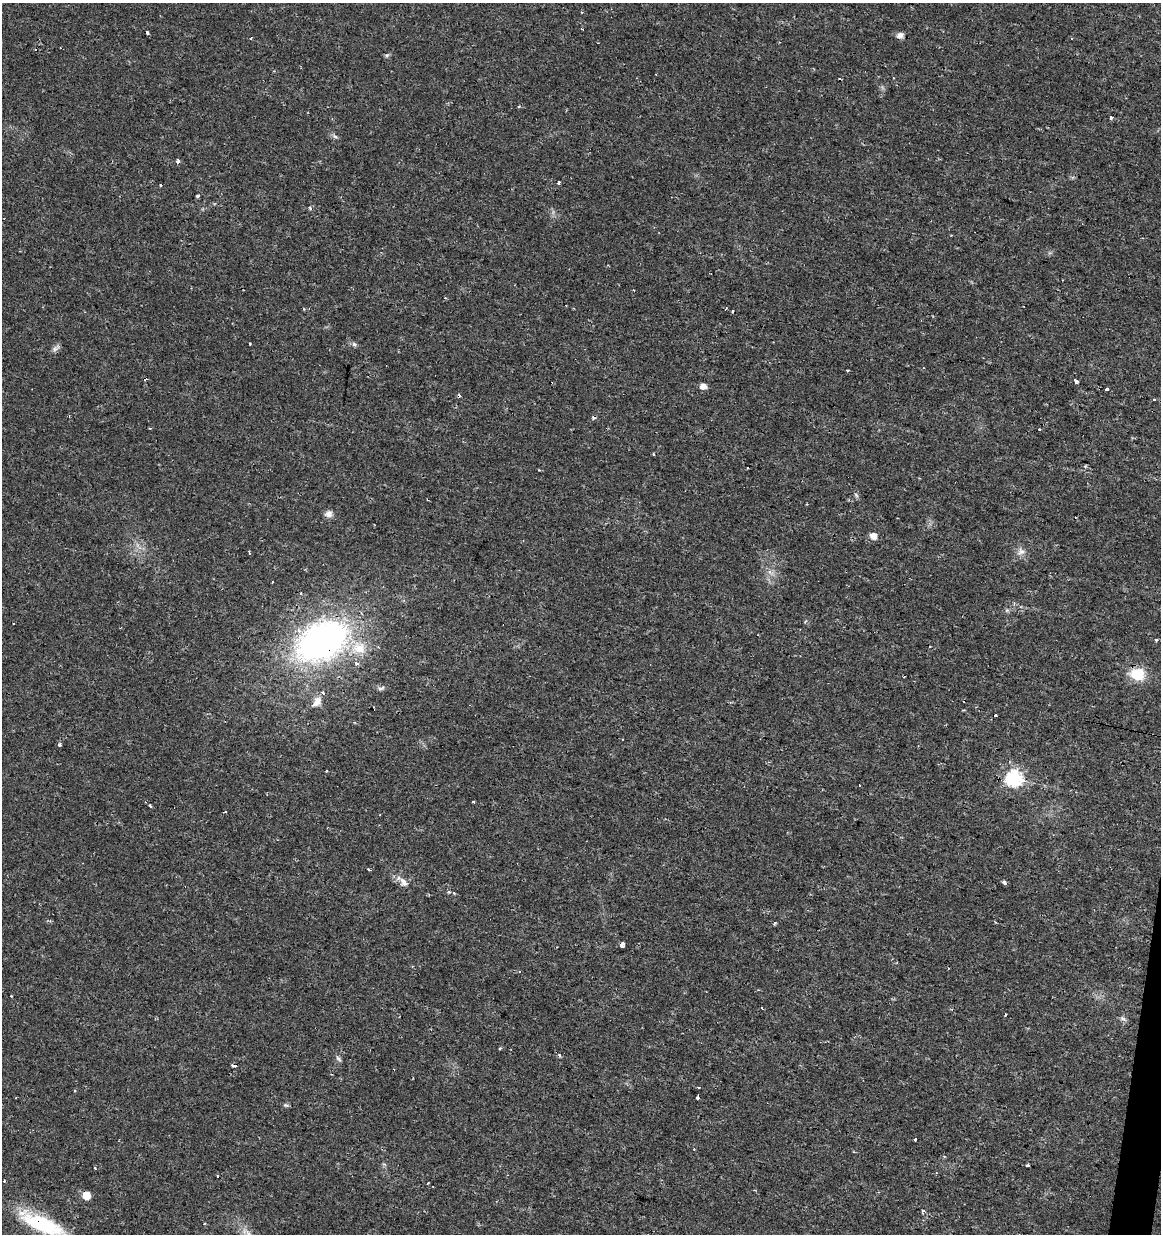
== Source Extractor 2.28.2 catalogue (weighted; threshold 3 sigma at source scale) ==
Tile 6 of 4 x 4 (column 2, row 2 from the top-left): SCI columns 1445-2603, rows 2467-3698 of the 5145 x 4941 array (HDU 1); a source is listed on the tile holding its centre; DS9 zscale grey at full resolution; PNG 1163 x 1236 px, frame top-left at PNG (2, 3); no overlay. Shown black and unused: <1% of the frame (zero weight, under 2 of 3 exposures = <1% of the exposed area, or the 3 px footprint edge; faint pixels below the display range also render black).
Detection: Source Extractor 2.28.2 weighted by HDU 2 'WHT'; one run over the whole footprint, this tile lists its part. Background 0.0131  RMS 0.003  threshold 0.0136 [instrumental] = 3 sigma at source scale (4.5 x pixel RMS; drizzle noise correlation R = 1.50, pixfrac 1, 0.0396/0.0396 arcsec/px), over >= 5 px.
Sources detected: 93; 29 cosmic-ray / hot-pixel residue — not listed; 2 inside a brighter listed object's ellipse — not listed separately; the other 62 listed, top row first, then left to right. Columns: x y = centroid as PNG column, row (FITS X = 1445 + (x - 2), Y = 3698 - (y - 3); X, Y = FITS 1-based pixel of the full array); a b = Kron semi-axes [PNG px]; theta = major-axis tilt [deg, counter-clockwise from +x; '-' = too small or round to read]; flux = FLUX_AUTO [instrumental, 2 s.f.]
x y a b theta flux
147 32 4 3 - 3
900 35 9 7 23 1.2
251 38 4 3 - 0.31
36 49 3 3 - 1.1
656 74 2 2 - 0.31
519 106 4 2 - 0.31
1110 118 4 3 - 2.3
335 136 7 5 -31 0.67
177 161 5 4 - 0.98
559 182 4 3 - 0.53
198 196 5 4 - 0.42
310 208 5 4 - 0.5
250 344 3 3 - 0.75
354 344 6 6 - 0.66
55 349 8 7 - 1
847 371 3 2 - 0.28
1076 381 4 3 - 1.3
703 386 6 5 - 2.2
1107 390 4 3 - 12
1154 399 3 3 - 0.43
328 514 9 8 - 1.5
873 536 6 5 - 3.3
1021 552 10 9 - 1.6
249 553 3 3 - 5.9
301 593 4 4 - 0.35
1007 610 7 4 18 0.51
1156 640 4 3 - 0.51
322 641 46 29 29 120
359 648 23 18 -16 8
1137 674 18 14 -10 7.2
381 688 10 3 22 0.65
323 693 4 3 - 6.1
317 702 15 9 55 2.3
59 744 3 3 - 2.2
326 771 3 3 - 1.2
1014 779 7 7 - 65
473 802 3 3 - 3.6
150 806 6 3 -73 0.5
225 812 3 3 - 0.33
369 869 3 3 - 1.1
403 882 15 7 -51 1.9
1004 882 4 3 - 2
774 922 3 3 - 1
622 944 3 3 - 21
762 1008 3 2 - 0.37
1005 1014 3 3 - 0.49
1123 1019 10 5 -27 0.83
500 1049 3 2 - 0.52
559 1055 4 4 - 0.65
338 1059 9 5 -45 0.72
234 1065 4 3 - 2.5
698 1087 3 2 - 0.71
75 1091 3 3 - 0.32
698 1097 4 3 - 1.7
286 1105 6 5 - 0.56
915 1139 3 2 - 0.42
1028 1165 3 3 - 0.71
95 1168 3 3 - 0.41
86 1195 6 6 - 5.3
922 1211 6 4 84 0.8
42 1224 55 16 -23 21
248 1233 8 5 -45 1.1
Overlapping masked pixels (flux is a lower limit): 4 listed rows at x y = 322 641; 234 1065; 86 1195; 42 1224
Isophote crosses this tile's border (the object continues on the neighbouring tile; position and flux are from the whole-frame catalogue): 1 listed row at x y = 42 1224
Unlisted compact peaks at least as high as the median listed source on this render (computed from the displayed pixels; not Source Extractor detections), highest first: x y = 856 495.